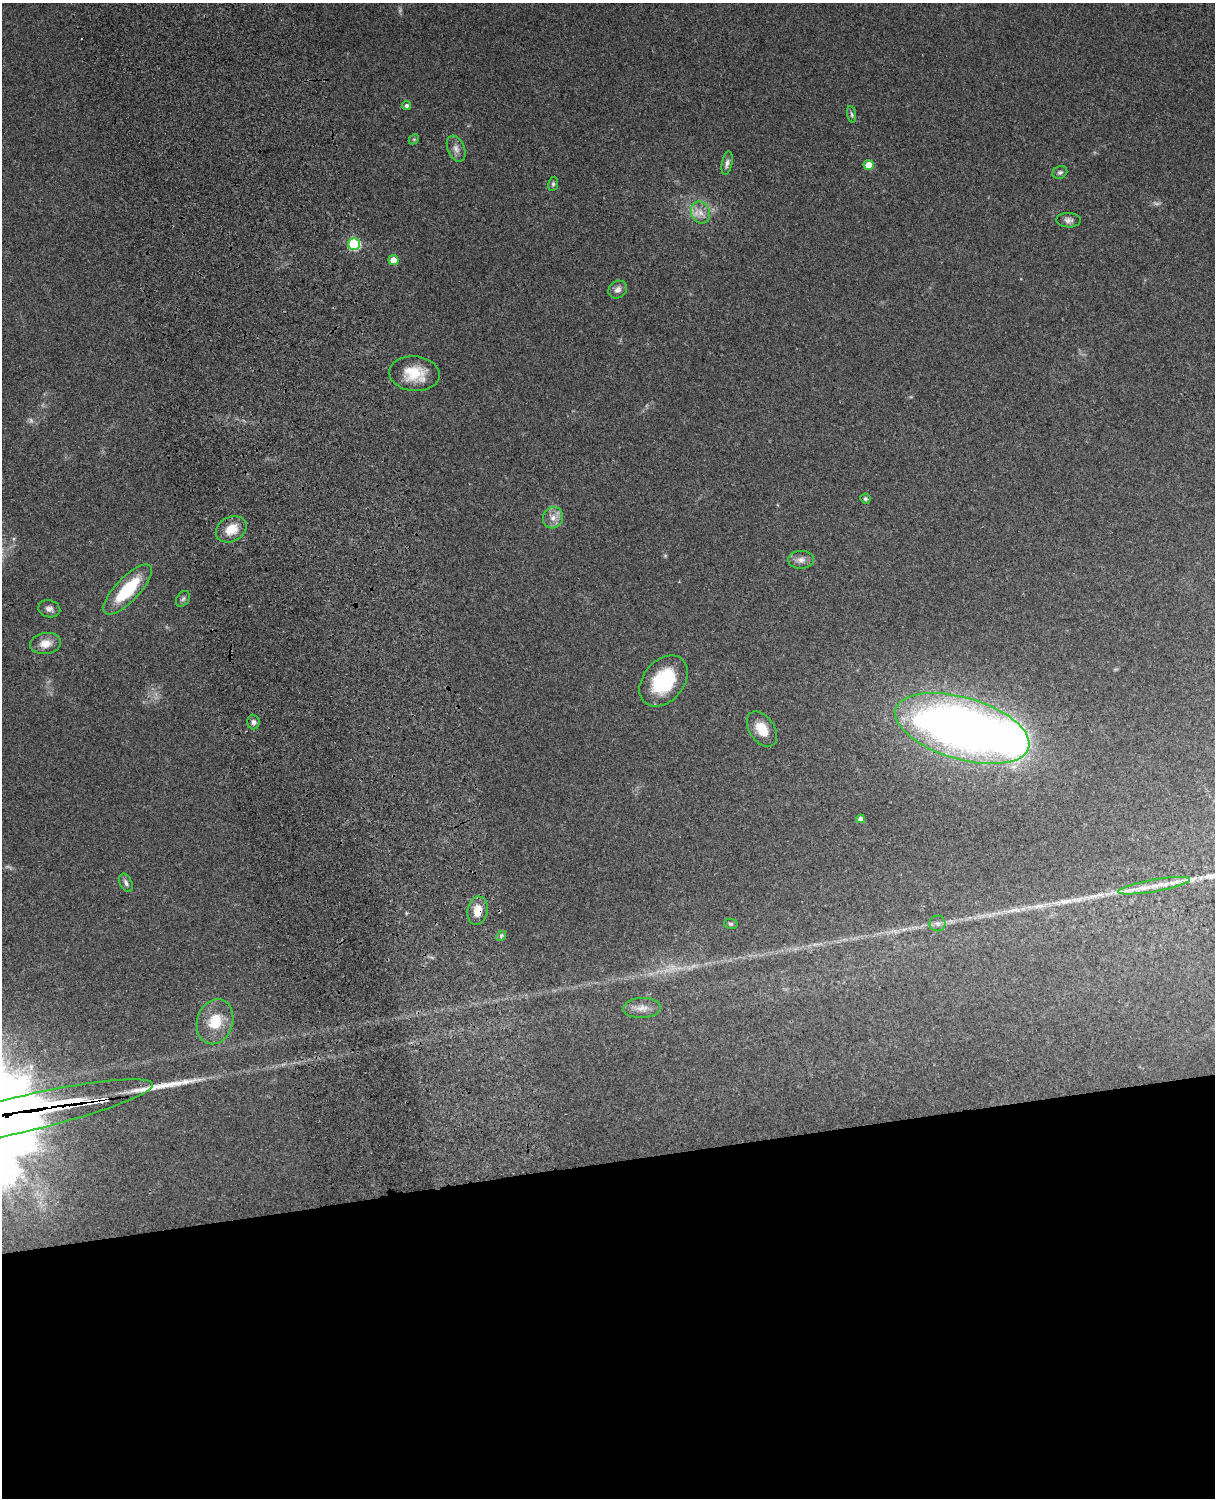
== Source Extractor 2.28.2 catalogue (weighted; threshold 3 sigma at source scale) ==
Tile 11 of 4 x 3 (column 3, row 3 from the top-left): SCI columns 2544-3756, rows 165-1660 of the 5089 x 4928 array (HDU 1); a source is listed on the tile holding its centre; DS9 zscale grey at full resolution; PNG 1217 x 1500 px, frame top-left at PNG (2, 3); each listed source drawn as its Kron ellipse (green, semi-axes under 4 px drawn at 4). Shown black and unused: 23% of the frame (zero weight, under 3 of 4 exposures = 6% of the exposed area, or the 3 px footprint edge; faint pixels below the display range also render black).
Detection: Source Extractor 2.28.2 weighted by HDU 2 'WHT'; one run over the whole footprint, this tile lists its part. Background 0.29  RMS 0.0094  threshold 0.0423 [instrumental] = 3 sigma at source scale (4.5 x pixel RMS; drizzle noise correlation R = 1.50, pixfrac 1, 0.05/0.05 arcsec/px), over >= 5 px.
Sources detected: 43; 2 too faint to see at this stretch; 1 inside a brighter object's white glare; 3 long thin detections or spike segments (spike, bleed or trail) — neither listed nor drawn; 1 inside a brighter listed object's ellipse — not listed separately; the other 36 listed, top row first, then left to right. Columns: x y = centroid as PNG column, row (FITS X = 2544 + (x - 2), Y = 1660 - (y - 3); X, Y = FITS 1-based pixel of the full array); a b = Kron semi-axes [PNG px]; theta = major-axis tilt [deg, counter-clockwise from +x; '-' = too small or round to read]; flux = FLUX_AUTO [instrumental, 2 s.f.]
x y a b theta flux
406 106 4 4 - 2.3
852 114 8 4 -80 1.8
414 139 6 4 44 1.3
456 149 13 8 -67 5.7
727 163 12 5 79 3.3
869 165 5 5 - 17
1060 172 7 6 - 2.1
553 184 7 5 81 1.9
700 212 11 9 -66 7.7
1069 220 12 7 -2 4
354 244 6 6 - 77
393 260 5 5 - 14
618 290 10 8 39 4.6
414 374 25 17 -5 27
865 499 5 5 - 1.8
553 518 11 10 - 7.2
231 529 16 12 27 17
801 560 13 9 2 5.8
128 589 32 12 46 48
183 599 8 6 55 2.3
49 609 11 8 -14 4.7
45 643 15 10 8 11
664 681 29 20 50 57
253 722 7 6 - 3.5
962 728 69 31 -16 760
762 729 19 12 -55 17
861 819 4 4 - 4.3
126 883 10 6 -65 3.1
1154 886 36 6 10 16
478 911 14 10 80 13
938 923 8 8 - 3.6
731 924 7 5 -13 1.8
501 936 5 4 - 1.3
642 1008 19 10 2 9
215 1022 23 18 73 26
18 1115 138 18 13 15000
Overlapping masked pixels (flux is a lower limit): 2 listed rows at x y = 478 911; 18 1115
Isophote crosses this tile's border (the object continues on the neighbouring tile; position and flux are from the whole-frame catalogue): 1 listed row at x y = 18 1115